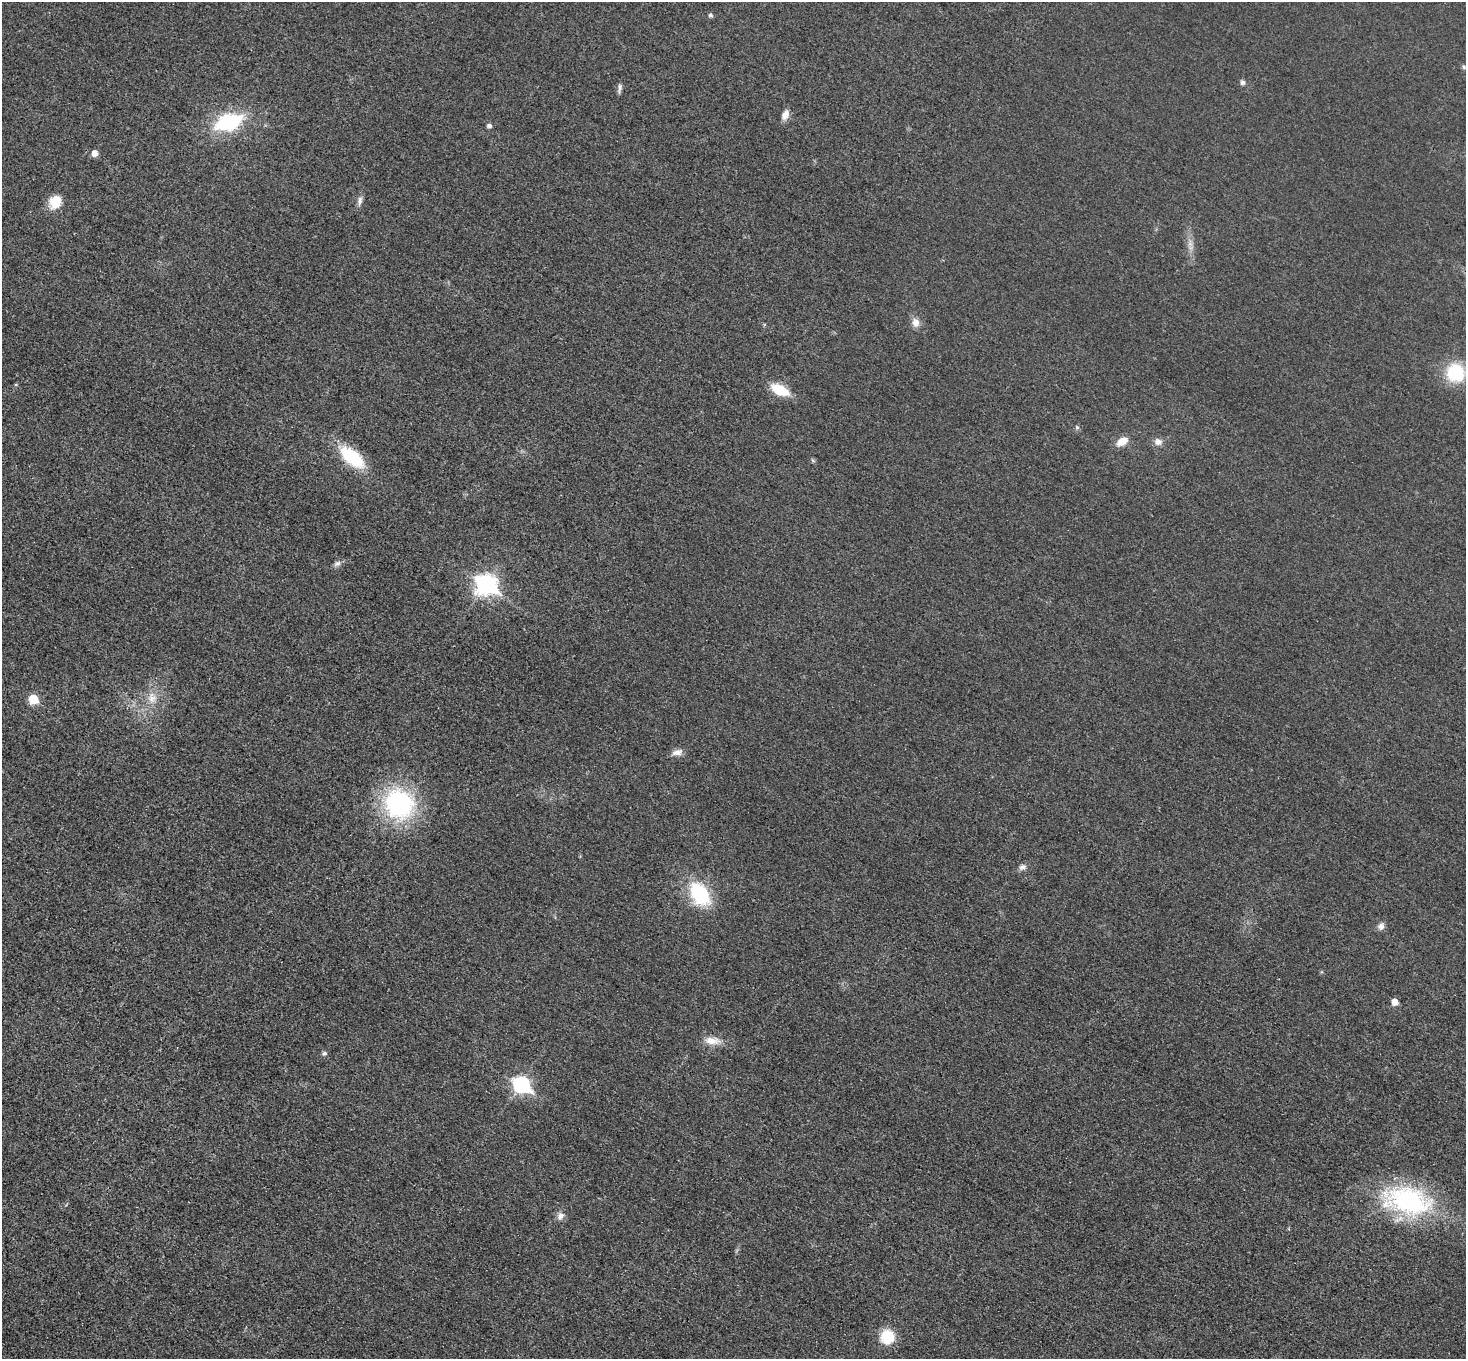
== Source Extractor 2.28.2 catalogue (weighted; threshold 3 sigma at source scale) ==
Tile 7 of 4 x 4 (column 3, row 2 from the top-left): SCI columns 2944-4407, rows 3020-4376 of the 5883 x 5891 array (HDU 1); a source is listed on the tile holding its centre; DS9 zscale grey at full resolution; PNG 1468 x 1361 px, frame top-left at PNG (2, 2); no overlay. Shown black and unused: <1% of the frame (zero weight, under 3 of 4 exposures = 1% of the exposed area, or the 3 px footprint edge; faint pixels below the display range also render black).
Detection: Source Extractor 2.28.2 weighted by HDU 2 'WHT'; one run over the whole footprint, this tile lists its part. Background 0.0219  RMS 0.0061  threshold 0.0276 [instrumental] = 3 sigma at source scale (4.5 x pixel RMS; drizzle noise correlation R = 1.50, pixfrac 1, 0.05/0.05 arcsec/px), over >= 5 px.
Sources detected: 34; all 34 listed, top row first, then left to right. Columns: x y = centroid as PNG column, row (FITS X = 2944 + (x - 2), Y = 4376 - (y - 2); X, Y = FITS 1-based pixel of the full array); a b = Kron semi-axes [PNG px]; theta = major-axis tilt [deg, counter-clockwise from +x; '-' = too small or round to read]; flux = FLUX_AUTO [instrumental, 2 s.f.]
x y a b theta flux
710 15 5 5 - 1.4
1464 67 6 4 -47 0.93
1243 82 5 5 - 2.1
620 88 13 4 82 1.9
785 115 13 8 66 4.1
228 122 28 16 18 47
489 125 5 4 - 2
95 153 5 5 - 4.6
360 201 13 6 83 2.5
55 202 16 14 56 10
915 322 12 9 -80 4.4
1455 372 19 19 - 31
16 385 5 3 - 0.57
780 390 15 8 -26 22
1077 427 6 5 - 1
1122 442 12 8 29 8
1158 442 10 9 - 3.6
352 457 24 12 -39 41
337 563 9 7 15 2.1
486 584 9 8 - 270
152 698 15 13 -80 8.1
33 699 6 6 - 24
677 752 15 8 14 3.6
399 804 29 26 -47 90
1022 867 9 7 27 2.6
700 894 27 18 -55 41
1381 926 10 8 51 2.8
1395 1002 5 5 - 6.8
712 1041 22 10 -4 7.4
324 1053 6 5 - 1.5
521 1085 8 7 - 140
1407 1201 64 34 -11 86
561 1216 11 8 61 3.3
887 1337 13 12 - 21